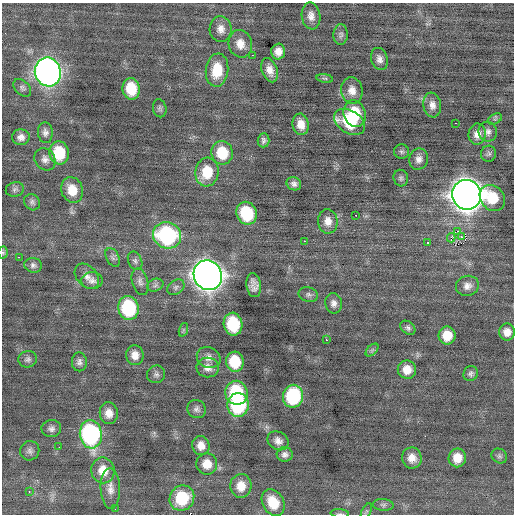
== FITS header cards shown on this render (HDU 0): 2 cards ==
NAXIS1  =                  512 / Axis length
NAXIS2  =                  512 / Axis length

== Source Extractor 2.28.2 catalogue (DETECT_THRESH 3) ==
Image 512 x 512 px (HDU 0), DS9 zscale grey, 1 PNG px = 1 image px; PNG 516 x 516 px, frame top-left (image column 1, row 512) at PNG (2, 3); each listed source drawn as its Kron ellipse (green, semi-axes under 4 px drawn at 4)
Background 7.68e-04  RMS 0.84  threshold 2.52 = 3 sigma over >= 5 px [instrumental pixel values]
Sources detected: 107; all 107 listed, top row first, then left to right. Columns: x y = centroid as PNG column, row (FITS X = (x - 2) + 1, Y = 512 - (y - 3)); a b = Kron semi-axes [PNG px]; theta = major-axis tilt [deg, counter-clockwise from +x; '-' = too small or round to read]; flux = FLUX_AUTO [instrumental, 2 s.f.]
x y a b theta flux
311 16 13 9 -81 440
221 29 13 11 -84 460
341 35 10 7 87 190
240 44 14 11 -77 650
278 51 8 7 - 460
252 55 2 2 - 210
379 59 11 8 -71 310
217 70 17 11 82 1500
270 70 12 7 -72 500
48 72 14 13 - 33000
325 78 8 4 -8 110
22 88 10 7 -45 170
131 89 11 8 -81 1600
352 90 13 10 -83 520
432 105 12 9 -81 390
160 108 9 6 -77 140
355 114 13 11 -72 2000
495 119 7 5 30 110
350 122 17 11 -32 2200
455 123 2 2 - 73
301 124 11 8 -82 600
488 132 10 9 - 270
45 133 10 7 -84 240
477 134 10 8 82 450
21 137 9 8 - 310
264 140 7 6 - 160
401 152 7 7 - 130
59 153 11 9 -83 1900
222 153 12 10 -79 1700
488 154 8 7 - 150
45 159 12 10 -52 330
419 159 11 9 70 340
207 172 14 11 83 1400
401 178 8 7 - 150
294 184 7 6 - 210
15 189 9 7 11 160
72 190 13 10 -71 990
467 195 15 14 - 84000
492 198 14 11 -49 1600
32 202 8 7 - 170
247 213 11 10 - 2700
356 215 2 2 - 300
328 221 12 10 -84 500
458 231 2 2 - 360
167 235 14 13 - 7300
461 236 3 3 - 61
451 238 4 3 - 1200
304 241 3 2 - 430
428 242 3 3 - 860
3 253 6 5 - 92
19 257 2 2 - 830
113 257 10 6 -62 180
135 261 9 6 -65 170
33 265 9 7 -11 200
208 275 15 14 - 65000
87 276 14 10 -48 420
92 281 11 8 3 280
140 282 14 8 -73 270
155 285 8 6 24 160
254 285 12 7 -82 370
467 286 11 10 - 370
176 287 9 7 38 180
308 295 10 7 -12 180
334 303 10 8 -80 300
128 308 12 10 -79 4500
233 324 11 9 -78 3000
408 328 8 6 -40 160
183 330 7 4 72 100
507 332 8 8 - 450
447 335 9 8 - 980
326 340 3 2 - 430
372 350 8 4 45 110
135 355 10 8 -85 500
209 358 12 10 -25 390
28 359 9 8 - 190
79 362 9 7 -90 230
235 362 10 9 - 1800
208 367 11 10 - 420
407 370 9 9 - 690
471 373 8 7 - 170
156 374 9 8 - 200
236 393 12 11 - 3700
293 396 11 10 - 4600
238 405 12 11 - 4800
197 409 9 9 - 220
109 413 11 9 -83 510
51 429 10 8 6 240
91 434 14 11 -83 10000
278 441 11 8 -33 340
201 445 9 8 - 540
59 447 2 2 - 41
30 451 10 9 - 240
285 454 8 7 - 240
499 456 8 7 - 150
412 458 10 10 - 570
457 458 9 8 - 790
207 464 11 10 - 780
103 470 13 11 -80 940
241 486 12 10 86 780
110 489 20 10 -88 540
29 492 3 3 - 110
182 498 13 12 - 2700
273 503 14 10 -60 1300
383 505 10 6 -5 160
115 509 2 2 - 27
366 511 8 4 63 100
340 514 9 4 -4 100
At the frame edge (FLAGS 8, measured only in part): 2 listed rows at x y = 3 253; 340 514